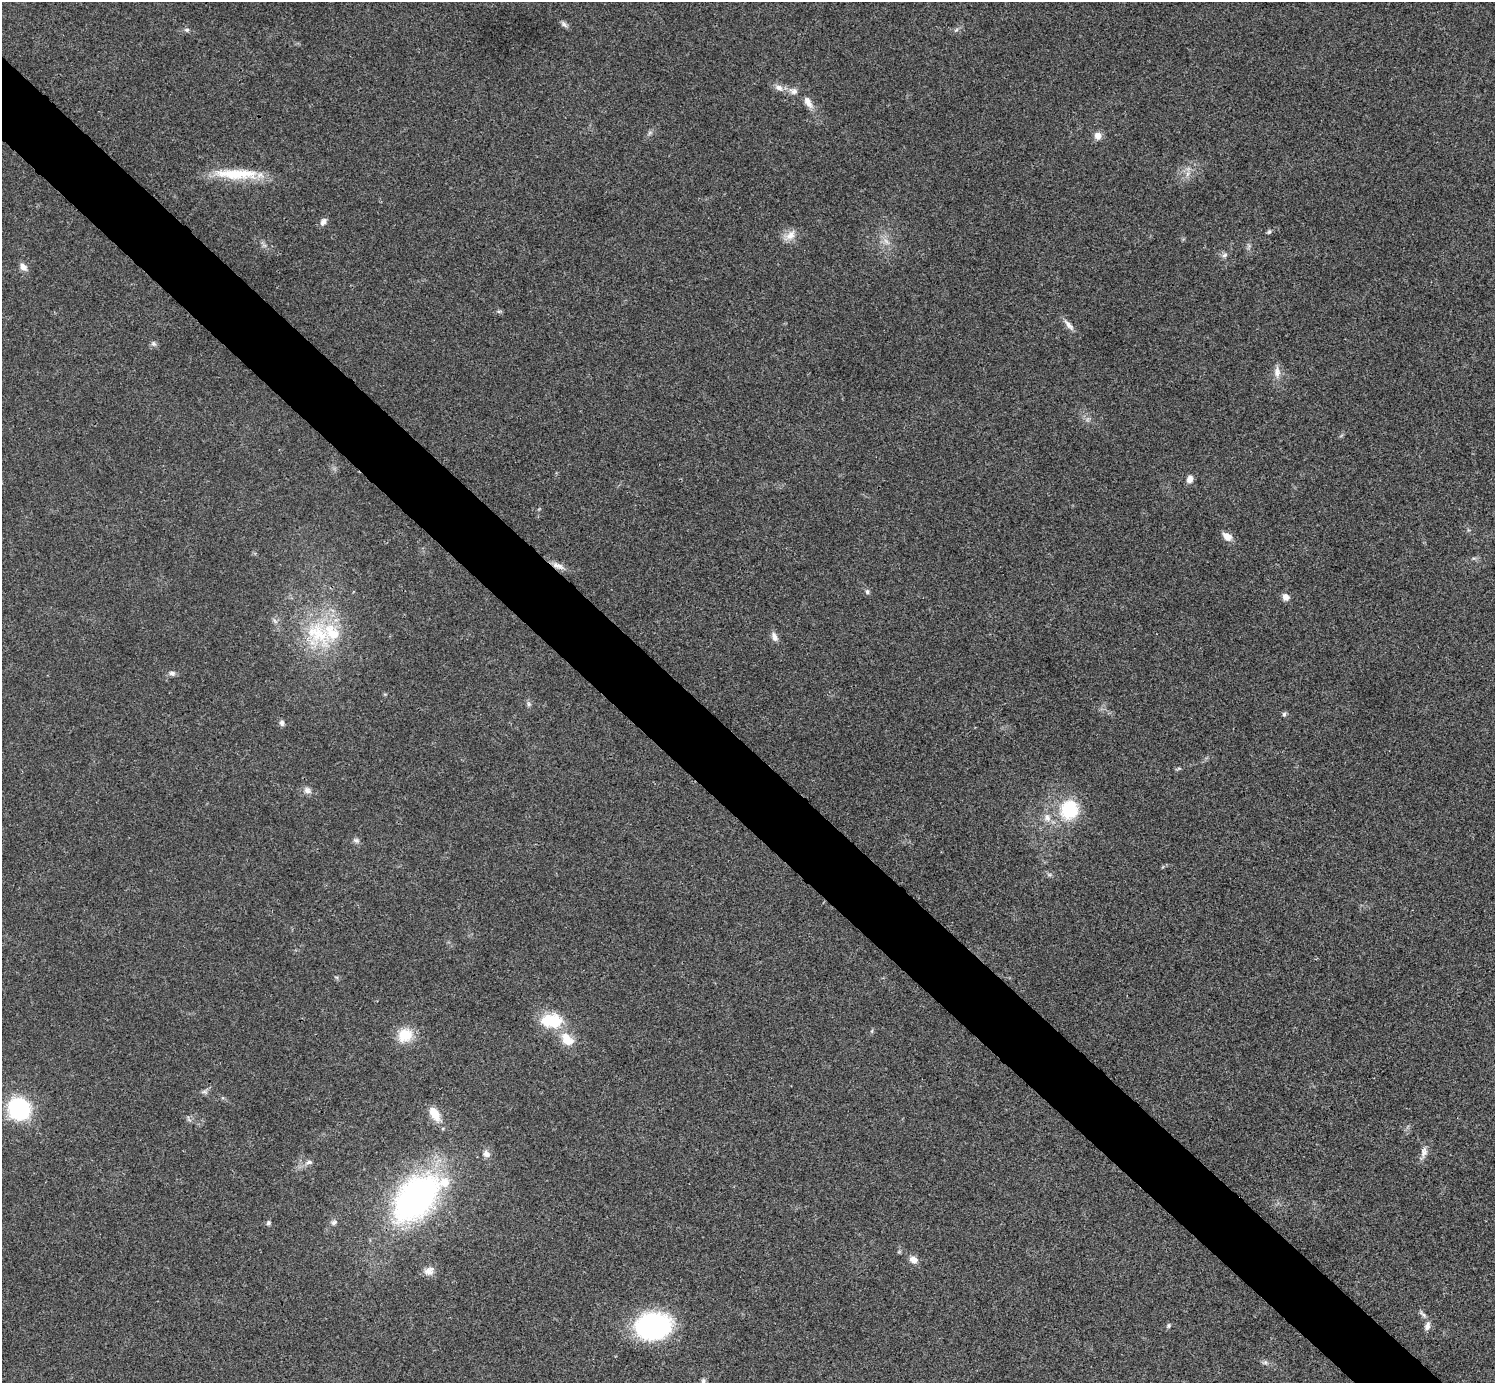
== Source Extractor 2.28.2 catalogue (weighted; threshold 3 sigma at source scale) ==
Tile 11 of 4 x 4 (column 3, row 3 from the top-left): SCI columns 2994-4486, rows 1682-3062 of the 5983 x 5983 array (HDU 1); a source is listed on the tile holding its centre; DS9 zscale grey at full resolution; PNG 1497 x 1385 px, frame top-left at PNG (2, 2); no overlay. Shown black and unused: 5% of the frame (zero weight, under 3 of 4 exposures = <1% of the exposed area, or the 3 px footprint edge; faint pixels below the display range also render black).
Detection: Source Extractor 2.28.2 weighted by HDU 2 'WHT'; one run over the whole footprint, this tile lists its part. Background 0.0192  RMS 0.004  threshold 0.0179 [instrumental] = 3 sigma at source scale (4.5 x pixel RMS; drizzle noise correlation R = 1.50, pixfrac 1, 0.05/0.05 arcsec/px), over >= 5 px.
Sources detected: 61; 4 inside a brighter listed object's ellipse — not listed separately; the other 57 listed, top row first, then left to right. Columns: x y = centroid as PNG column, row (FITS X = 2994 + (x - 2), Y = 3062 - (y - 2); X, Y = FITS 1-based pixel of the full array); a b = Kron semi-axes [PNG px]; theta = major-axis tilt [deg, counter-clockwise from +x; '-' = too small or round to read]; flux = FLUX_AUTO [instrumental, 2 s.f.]
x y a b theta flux
564 24 11 6 -42 1.2
187 30 7 5 -14 0.91
956 30 6 4 18 0.71
779 88 12 8 -25 2.6
793 91 13 9 -18 2.6
808 102 17 8 -60 3.4
650 133 8 4 46 0.89
1098 136 10 9 - 2.6
236 174 58 13 -2 17
1187 174 7 4 71 1.2
323 222 10 7 57 1.7
1269 232 6 5 - 0.74
790 235 19 10 45 3.9
886 241 12 5 -50 1.9
1224 255 8 6 39 1.2
23 267 10 7 -45 2.4
499 311 6 4 18 0.66
1069 325 20 6 -50 2.4
153 343 9 6 -45 1.1
1277 372 16 9 -87 3.1
1190 479 9 7 70 2.1
1227 536 12 8 -35 3.3
558 566 18 7 -21 2.9
867 592 7 5 -86 0.92
1286 597 9 8 - 2
317 633 48 36 -59 35
774 637 13 7 -69 2.2
172 673 10 6 -6 1.4
529 704 8 5 -73 0.95
1284 714 6 6 - 0.76
282 723 8 6 -83 1.2
1179 768 6 4 1 0.61
307 790 11 9 -33 2
1069 810 26 24 64 20
356 840 9 7 -10 1.2
1049 875 7 4 -1 0.75
336 977 6 4 -18 0.59
552 1021 27 17 -1 16
405 1035 17 15 27 10
567 1040 18 11 -16 6
204 1092 10 4 0 0.99
19 1109 17 15 -40 48
435 1114 19 10 -57 6.6
1424 1152 20 8 74 2.6
486 1154 11 9 -41 2.2
309 1162 10 6 13 1.6
416 1197 56 34 49 120
334 1222 9 6 33 1.2
268 1223 7 6 - 0.82
913 1259 10 8 -22 2.7
429 1271 14 11 22 3.1
1423 1314 14 5 -43 1.3
653 1326 37 27 7 56
1169 1326 6 5 - 0.7
1427 1326 13 7 74 2.1
1265 1362 6 6 - 0.92
703 1381 7 6 - 0.98
Overlapping masked pixels (flux is a lower limit): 2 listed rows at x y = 558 566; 317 633